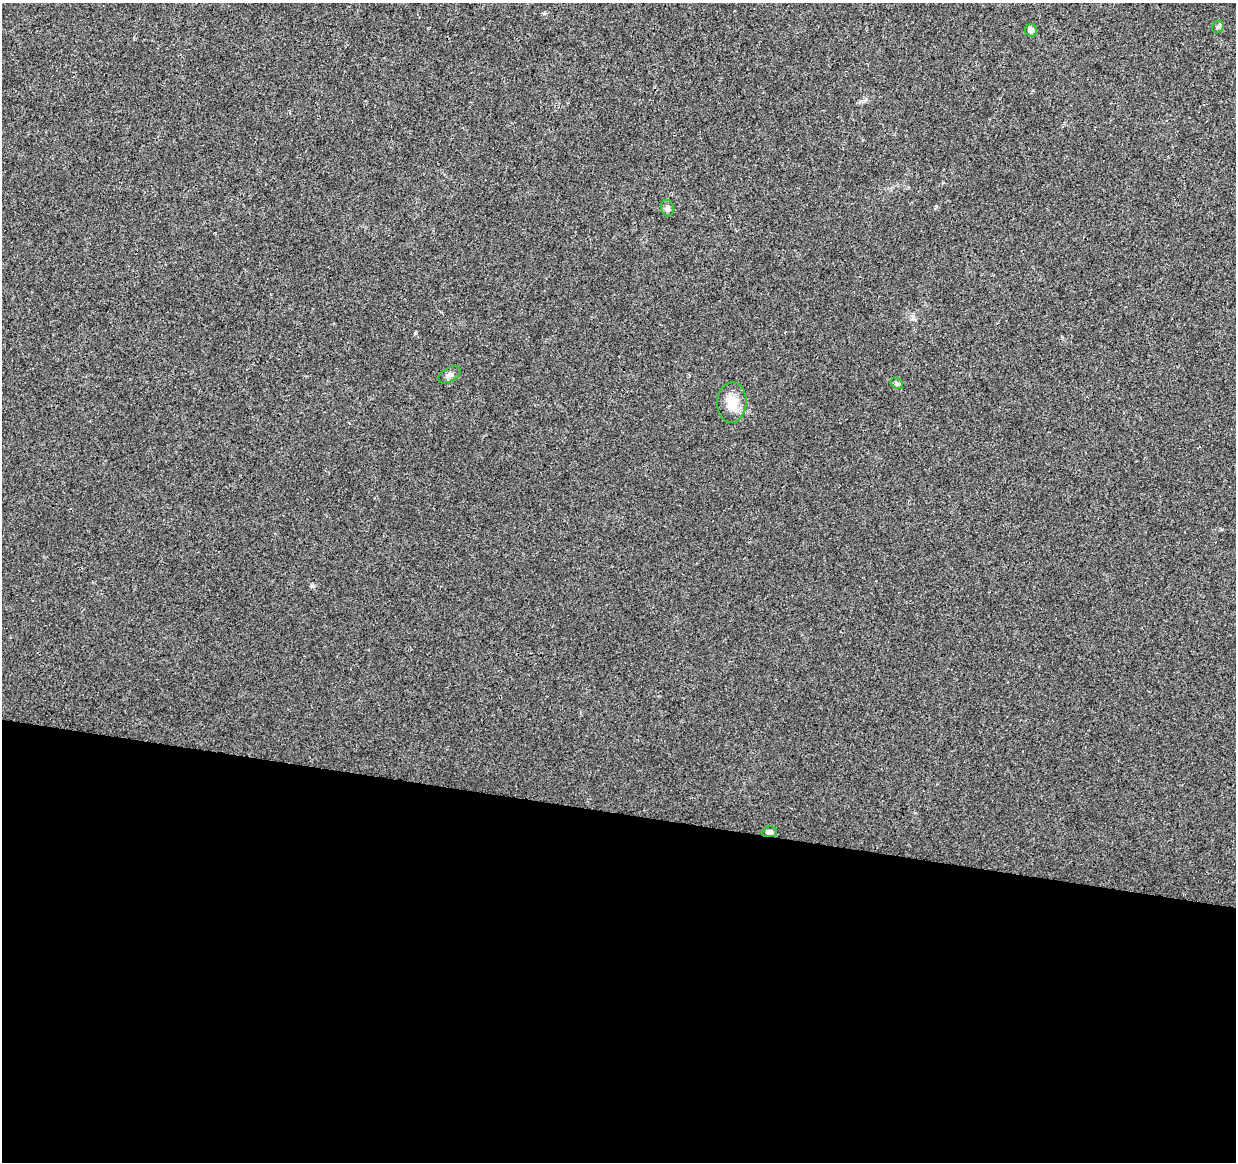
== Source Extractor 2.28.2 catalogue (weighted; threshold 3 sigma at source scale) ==
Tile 14 of 4 x 4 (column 2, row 4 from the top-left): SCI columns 1235-2468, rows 224-1383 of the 4945 x 5146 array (HDU 1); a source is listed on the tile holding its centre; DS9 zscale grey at full resolution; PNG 1238 x 1164 px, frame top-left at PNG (2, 3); each listed source drawn as its Kron ellipse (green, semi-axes under 4 px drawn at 4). Shown black and unused: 30% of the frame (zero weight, under 3 of 4 exposures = <1% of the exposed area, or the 3 px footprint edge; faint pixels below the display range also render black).
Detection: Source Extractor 2.28.2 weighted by HDU 2 'WHT'; one run over the whole footprint, this tile lists its part. Background 0.0107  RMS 0.0025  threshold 0.0112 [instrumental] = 3 sigma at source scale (4.5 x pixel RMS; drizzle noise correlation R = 1.50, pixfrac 1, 0.0396/0.0396 arcsec/px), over >= 5 px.
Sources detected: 7; all 7 listed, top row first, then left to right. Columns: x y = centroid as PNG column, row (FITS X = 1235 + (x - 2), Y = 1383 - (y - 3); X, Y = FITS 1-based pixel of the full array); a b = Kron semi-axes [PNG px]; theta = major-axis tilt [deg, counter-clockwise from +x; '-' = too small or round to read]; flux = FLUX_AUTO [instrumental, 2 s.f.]
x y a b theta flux
1218 27 6 5 - 0.41
1031 30 6 6 - 0.98
667 208 8 6 -77 0.81
449 375 12 7 30 0.94
897 383 7 5 -32 0.47
732 402 20 14 87 4.1
769 832 8 5 7 0.68